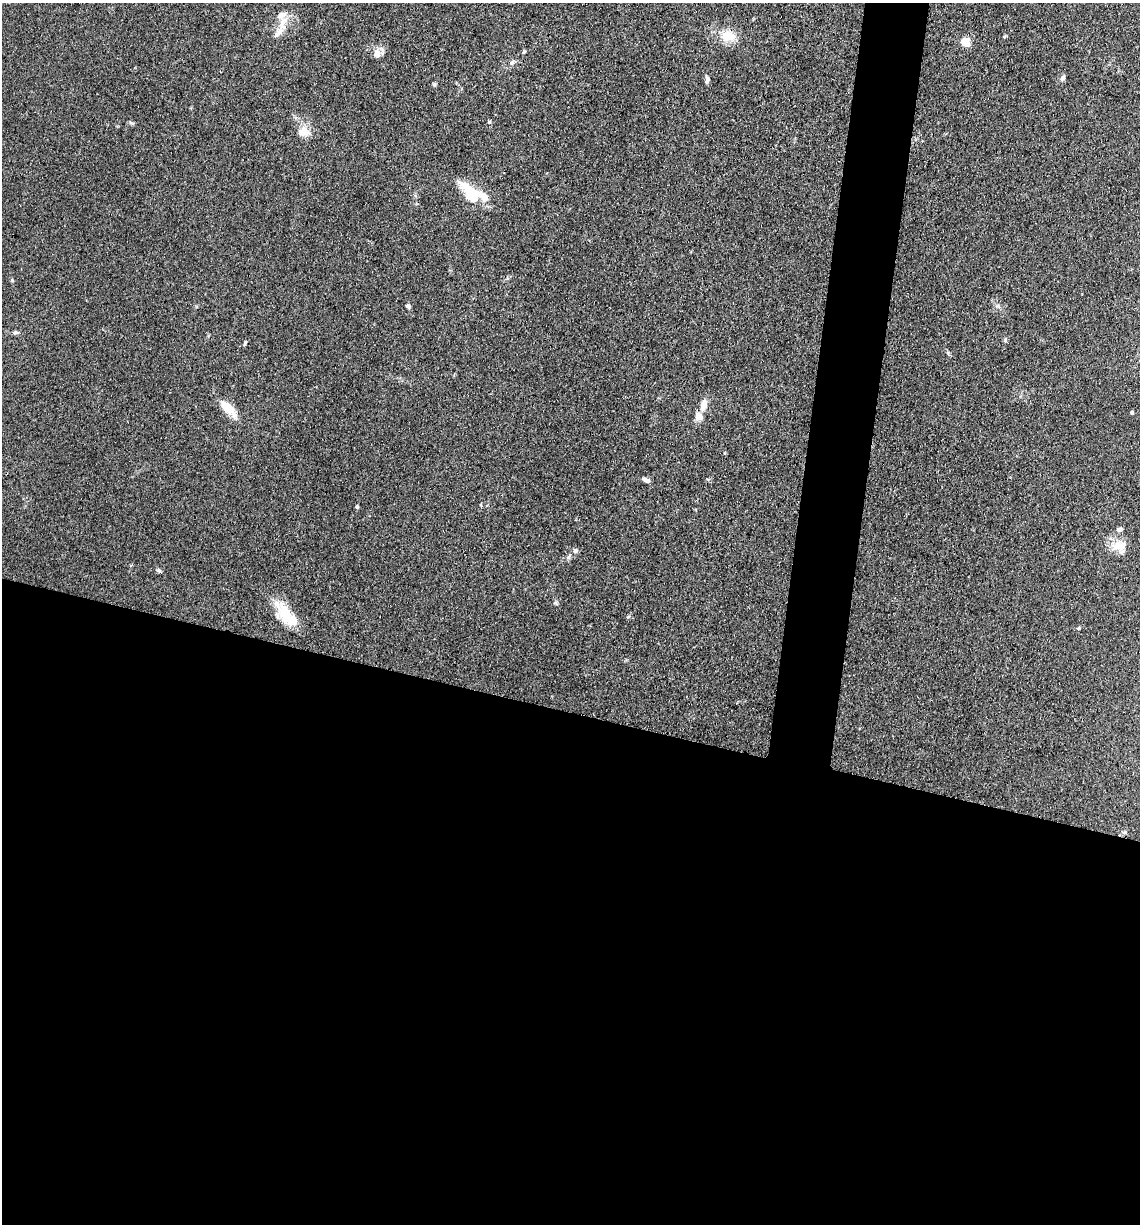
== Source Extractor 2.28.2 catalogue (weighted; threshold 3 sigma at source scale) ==
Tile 14 of 4 x 4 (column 2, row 4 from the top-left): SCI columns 1381-2518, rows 6-1227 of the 4920 x 4899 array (HDU 1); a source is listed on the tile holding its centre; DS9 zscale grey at full resolution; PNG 1142 x 1226 px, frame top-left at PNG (2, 3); no overlay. Shown black and unused: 46% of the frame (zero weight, under 3 of 4 exposures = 1% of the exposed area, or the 3 px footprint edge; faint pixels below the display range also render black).
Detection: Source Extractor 2.28.2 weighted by HDU 2 'WHT'; one run over the whole footprint, this tile lists its part. Background 0.104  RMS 0.0065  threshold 0.0294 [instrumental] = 3 sigma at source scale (4.5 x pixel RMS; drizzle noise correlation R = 1.50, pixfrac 1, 0.05/0.05 arcsec/px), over >= 5 px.
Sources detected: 33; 1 inside a brighter object's white glare — not listed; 4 inside a brighter listed object's ellipse — not listed separately; the other 28 listed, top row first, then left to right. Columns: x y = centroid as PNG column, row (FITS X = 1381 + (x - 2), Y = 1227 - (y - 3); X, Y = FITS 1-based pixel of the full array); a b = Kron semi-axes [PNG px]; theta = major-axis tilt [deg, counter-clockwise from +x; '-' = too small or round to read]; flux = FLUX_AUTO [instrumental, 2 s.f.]
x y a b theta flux
283 21 17 9 62 7.6
728 36 22 14 -3 12
966 42 5 5 - 26
524 52 5 4 - 0.85
377 53 12 9 89 4.3
512 63 8 5 62 1.6
1063 78 8 5 54 1.6
707 79 10 5 85 1.7
434 84 5 4 - 0.91
489 122 5 4 - 0.77
304 132 17 12 -3 6.9
471 192 34 14 -47 20
408 306 6 4 -30 1.2
15 333 8 5 24 1.3
245 342 8 3 64 0.84
703 405 19 9 78 6.1
228 408 23 9 -45 12
1132 412 4 3 - 1.1
646 480 10 5 -23 2.3
357 507 4 4 - 0.9
1120 529 7 5 19 1.9
1119 546 21 14 -2 9.1
575 551 7 6 - 1.7
569 557 9 5 60 1.5
159 570 7 5 -21 1.1
285 614 35 16 -58 19
628 617 5 3 - 0.76
1079 628 5 3 - 0.67
Unlisted compact peaks at least as high as the median listed source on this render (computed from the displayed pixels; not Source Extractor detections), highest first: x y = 1005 340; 12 280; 555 603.